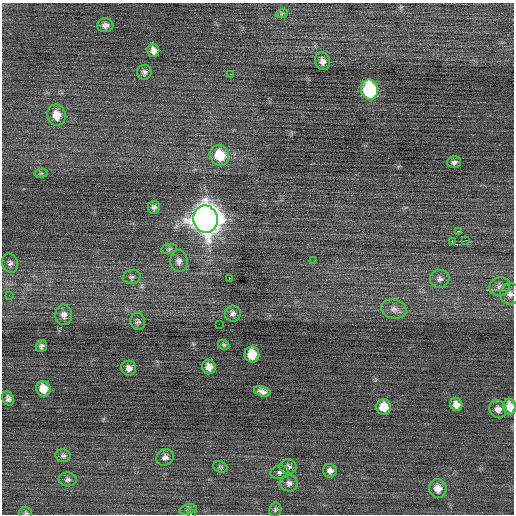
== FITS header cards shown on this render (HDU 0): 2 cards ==
NAXIS1  =                  512 / Axis length
NAXIS2  =                  512 / Axis length

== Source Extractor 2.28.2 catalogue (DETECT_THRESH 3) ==
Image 512 x 512 px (HDU 0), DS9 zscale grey, 1 PNG px = 1 image px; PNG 516 x 516 px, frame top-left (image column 1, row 512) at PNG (2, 3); each listed source drawn as its Kron ellipse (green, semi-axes under 4 px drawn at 4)
Background -0.0604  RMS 0.69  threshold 2.08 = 3 sigma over >= 5 px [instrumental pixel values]
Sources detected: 57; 1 with non-positive FLUX_AUTO (blend fragments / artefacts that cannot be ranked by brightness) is neither listed nor drawn; the other 56 listed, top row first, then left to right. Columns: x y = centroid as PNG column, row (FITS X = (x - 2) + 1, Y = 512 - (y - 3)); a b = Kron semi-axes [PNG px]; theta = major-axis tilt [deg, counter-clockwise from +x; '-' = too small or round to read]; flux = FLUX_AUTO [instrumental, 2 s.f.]
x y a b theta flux
282 13 6 4 19 61
105 25 8 7 - 210
153 50 6 6 - 320
323 61 9 7 -72 240
144 72 7 7 - 140
231 74 3 2 - 42
370 90 10 8 -78 5500
57 115 10 9 - 580
220 155 10 9 - 1300
454 162 7 5 13 140
41 173 7 3 9 53
154 207 6 6 - 140
206 219 13 12 - 67000
458 231 4 2 - 230
465 240 3 2 - 12
452 241 3 2 - 50
169 249 8 5 11 85
313 260 2 2 - 30
179 261 11 9 -87 240
10 263 10 8 -70 170
132 277 9 7 8 120
229 278 3 2 - 570
440 279 10 9 - 200
500 286 10 9 - 250
510 294 11 10 - 250
9 295 3 2 - 35
394 309 13 9 -13 300
233 313 8 8 - 170
64 315 10 8 -86 270
138 321 9 7 -76 120
219 324 2 2 - 420
224 345 6 4 -30 72
41 346 6 5 - 130
252 354 8 7 - 1000
209 367 7 7 - 350
129 368 8 7 - 250
43 389 8 7 - 660
262 391 8 5 -16 230
8 398 7 5 -66 160
456 404 7 6 - 310
384 407 7 7 - 830
510 407 8 6 -76 520
498 409 9 8 - 260
63 456 8 6 -12 120
165 457 9 8 - 210
220 467 7 5 -21 82
288 467 8 7 - 170
330 471 7 6 - 210
280 472 9 6 10 150
68 479 9 7 -3 140
289 483 8 8 - 180
438 488 9 8 - 440
188 509 9 5 13 100
275 509 7 6 - 92
26 513 6 6 - 76
191 514 2 2 - 800
At the frame edge (FLAGS 8, measured only in part): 4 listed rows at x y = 510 294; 510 407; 26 513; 191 514
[1 non-positive-flux detection neither listed nor drawn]